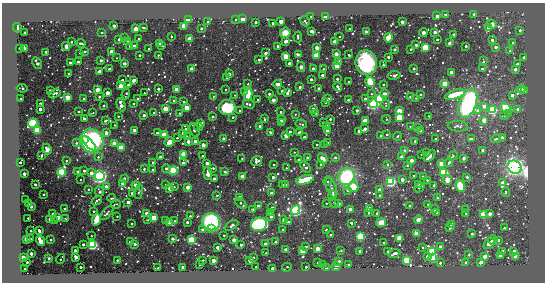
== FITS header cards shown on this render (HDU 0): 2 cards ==
NAXIS1  =                  543 / length of data axis 1
NAXIS2  =                  280 / length of data axis 2

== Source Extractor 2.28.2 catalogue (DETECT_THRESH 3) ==
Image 543 x 280 px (HDU 0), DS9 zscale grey, 1 PNG px = 1 image px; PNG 547 x 284 px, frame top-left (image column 1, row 280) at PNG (2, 3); each listed source drawn as its Kron ellipse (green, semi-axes under 4 px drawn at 4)
Background -64.4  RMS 190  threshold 559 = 3 sigma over >= 5 px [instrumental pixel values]
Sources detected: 609; of the 609, the 500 brightest by FLUX_AUTO listed and drawn (109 fainter detections omitted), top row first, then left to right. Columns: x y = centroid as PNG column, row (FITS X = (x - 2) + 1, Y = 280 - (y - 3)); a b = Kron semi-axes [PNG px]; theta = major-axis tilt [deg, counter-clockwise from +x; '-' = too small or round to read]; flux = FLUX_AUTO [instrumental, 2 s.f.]
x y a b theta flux
446 14 3 2 - 9.5e+04
474 14 3 3 - 6.1e+04
311 16 3 3 - 1.6e+04
437 16 3 3 - 1.6e+05
325 17 3 3 - 1.6e+06
188 19 4 3 - 9.8e+05
235 19 3 3 - 3.4e+04
243 19 3 3 - 1.1e+06
281 21 4 3 - 9.7e+04
305 21 5 3 - 2.3e+04
208 22 3 3 - 2.6e+04
256 22 3 3 - 8.8e+04
402 22 3 3 - 2.1e+05
273 23 4 3 - 9.1e+04
492 24 5 3 - 7.0e+05
114 26 3 3 - 1.5e+05
184 26 3 3 - 2.3e+06
17 28 5 3 - 1.4e+05
143 28 4 3 - 3.6e+04
201 28 3 3 - 7.1e+04
488 28 3 3 - 1.3e+05
136 29 3 3 - 1.2e+06
349 29 3 3 - 3.6e+04
520 30 3 3 - 4.9e+04
312 31 3 3 - 3.4e+04
366 32 3 3 - 2.7e+05
435 32 3 3 - 1.8e+05
25 33 3 3 - 1.7e+05
102 33 3 3 - 1.5e+04
285 33 5 5 - 2.1e+05
423 33 4 3 - 3.3e+05
453 34 3 3 - 7.3e+04
340 36 3 3 - 1.5e+04
171 37 3 3 - 2.3e+04
298 37 5 3 - 3.2e+04
125 38 3 3 - 5.4e+04
388 38 5 3 - 2.8e+06
119 39 3 3 - 1.5e+05
139 39 3 2 - 2.1e+04
190 39 3 3 - 1.7e+06
437 40 3 3 - 2.4e+04
492 40 3 3 - 7.7e+04
128 41 3 2 - 2.7e+04
286 41 4 3 - 6.2e+04
71 42 3 3 - 3.6e+04
335 42 3 3 - 1.1e+06
512 42 3 3 - 1.8e+04
81 43 5 3 - 2.7e+04
159 43 3 2 - 1.8e+04
449 43 3 3 - 2.7e+04
416 45 3 3 - 1.5e+04
66 46 4 3 - 2.2e+05
130 46 3 3 - 7.9e+04
134 46 3 3 - 9.3e+04
162 46 4 3 - 3.0e+04
278 46 3 3 - 1.6e+05
466 46 3 3 - 5.9e+04
496 47 3 3 - 1.6e+05
19 48 3 2 - 1.6e+04
24 48 3 3 - 1.3e+05
317 48 4 3 - 4.0e+05
425 48 3 3 - 4.4e+06
148 49 3 3 - 1.9e+04
411 49 3 2 - 3.6e+04
395 50 3 3 - 2.4e+04
85 51 3 3 - 4.1e+04
510 51 3 3 - 1.4e+04
45 52 3 3 - 3.0e+04
112 52 3 3 - 1.2e+06
80 53 3 3 - 2.2e+04
266 53 3 3 - 1.4e+05
336 54 3 3 - 5.5e+05
139 55 3 3 - 6.7e+04
158 55 3 3 - 2.2e+04
298 55 3 3 - 1.9e+05
316 55 3 3 - 2.0e+06
349 55 3 3 - 2.3e+04
286 56 3 3 - 2.1e+06
388 57 3 3 - 8.0e+04
524 57 3 3 - 1.5e+05
117 58 3 2 - 1.4e+04
101 60 3 3 - 1.0e+05
259 60 3 3 - 8.4e+04
484 61 4 2 - 1.4e+04
78 62 3 3 - 3.3e+04
339 62 3 3 - 5.5e+05
37 63 6 3 -61 2.8e+04
70 63 3 3 - 5.1e+04
124 63 3 3 - 3.8e+04
289 63 3 3 - 3.4e+04
366 63 12 10 -80 1.5e+06
517 64 3 3 - 1.9e+05
383 65 3 3 - 4.2e+04
337 66 3 3 - 1.7e+06
301 67 5 4 - 5.4e+04
313 68 3 3 - 1.1e+05
414 68 3 3 - 6.3e+04
109 69 3 3 - 6.5e+04
191 69 3 3 - 2.5e+05
323 69 3 3 - 1.6e+04
482 69 3 3 - 9.8e+04
515 69 3 3 - 2.2e+05
99 72 3 3 - 8.9e+05
451 72 3 3 - 2.9e+05
69 74 3 3 - 3.1e+04
229 74 3 3 - 3.2e+05
322 75 3 3 - 1.2e+05
394 75 6 3 9 2.6e+04
227 77 3 3 - 7.2e+04
311 79 3 3 - 9.9e+04
337 79 3 3 - 3.4e+04
122 80 3 3 - 4.6e+04
133 80 3 3 - 2.6e+05
349 82 3 3 - 5.5e+04
370 82 5 4 - 5.2e+05
248 84 3 3 - 1.7e+04
278 84 4 3 - 8.4e+04
445 84 3 3 - 2.1e+06
128 85 3 3 - 1.7e+05
383 85 3 3 - 3.8e+04
120 86 3 3 - 1.1e+06
300 87 3 3 - 4.6e+04
338 87 5 3 - 9.3e+04
22 88 5 3 - 1.8e+04
318 88 3 3 - 3.1e+04
158 89 3 3 - 3.4e+04
176 89 3 3 - 6.3e+05
521 89 4 3 - 4.8e+05
50 90 3 3 - 2.5e+04
98 90 3 3 - 1.4e+06
225 90 3 3 - 2.1e+04
244 91 3 3 - 6.7e+04
282 91 3 3 - 3.2e+04
524 91 3 3 - 3.9e+05
55 93 6 3 30 7.2e+04
107 93 3 3 - 4.2e+05
144 93 3 3 - 2.3e+04
287 93 4 3 - 1.4e+05
385 93 3 3 - 1.3e+05
126 94 5 2 - 2.0e+04
269 94 3 3 - 1.1e+05
371 94 4 3 - 2.2e+04
235 95 3 2 - 1.4e+04
248 95 7 4 80 3.5e+05
420 95 3 3 - 2.8e+04
455 95 10 4 17 4.5e+05
512 95 3 3 - 2.3e+05
213 96 3 3 - 1.6e+04
67 97 3 3 - 1.3e+06
99 97 3 3 - 8.3e+04
410 97 3 3 - 1.0e+05
83 98 3 3 - 2.4e+04
380 98 3 3 - 4.4e+06
416 98 3 2 - 1.5e+04
20 99 3 2 - 1.4e+04
137 99 3 3 - 4.6e+04
328 99 4 3 - 1.7e+05
365 99 3 3 - 1.8e+05
258 100 3 3 - 6.3e+04
273 100 3 3 - 3.7e+05
348 100 3 3 - 5.7e+04
173 101 3 3 - 2.4e+04
184 102 3 3 - 3.3e+04
40 103 3 3 - 7.8e+04
326 103 3 3 - 2.3e+04
468 103 15 8 69 2.0e+06
134 104 3 3 - 3.7e+04
249 104 6 3 -15 6.1e+04
374 104 4 4 - 4.1e+06
386 104 5 2 - 2.3e+04
121 105 7 3 -73 3.5e+05
104 106 3 3 - 3.5e+04
484 106 3 3 - 2.7e+05
227 107 8 7 - 5.2e+05
505 107 5 3 - 2.8e+06
186 108 3 3 - 1.2e+06
40 109 3 3 - 2.4e+05
165 109 3 3 - 1.4e+06
313 109 3 3 - 3.7e+05
518 109 3 3 - 1.1e+05
357 110 3 3 - 1.1e+05
492 110 4 4 - 3.0e+06
240 111 3 3 - 2.9e+04
399 111 3 3 - 1.4e+06
478 111 3 3 - 3.3e+05
78 112 3 3 - 2.1e+04
154 112 3 3 - 3.0e+04
281 112 3 3 - 1.9e+04
93 113 3 2 - 1.6e+04
179 113 3 2 - 2.5e+04
316 113 3 3 - 2.3e+04
508 113 4 4 - 1.4e+04
295 114 3 3 - 1.5e+04
144 115 3 3 - 1.2e+05
505 115 4 4 - 3.7e+04
118 116 3 3 - 2.7e+04
429 116 3 2 - 1.6e+04
212 117 3 3 - 5.3e+04
233 117 3 3 - 4.2e+04
399 118 3 3 - 4.2e+06
84 119 3 3 - 6.3e+04
265 119 3 3 - 2.1e+04
330 119 3 3 - 7.3e+04
387 119 4 3 - 1.8e+04
282 120 3 3 - 3.2e+05
484 120 3 3 - 7.2e+05
105 121 3 3 - 2.9e+04
365 121 3 3 - 1.9e+06
323 122 3 2 - 3.1e+04
33 123 5 4 - 3.1e+06
201 123 3 3 - 7.1e+05
281 123 3 3 - 3.4e+05
301 124 6 3 -13 1.7e+04
114 125 2 2 - 1.4e+04
260 126 3 3 - 6.8e+04
410 126 3 2 - 1.4e+04
458 126 10 5 -6 5.8e+04
198 127 4 2 - 7.1e+04
327 127 3 3 - 1.3e+06
417 127 4 3 - 3.2e+04
186 128 4 3 - 3.2e+04
365 129 4 3 - 2.0e+05
37 130 3 3 - 4.5e+06
134 130 3 3 - 1.6e+05
194 130 7 3 -66 1.9e+05
327 131 4 3 - 2.5e+05
420 131 3 3 - 3.9e+05
290 132 3 3 - 6.1e+04
358 132 4 3 - 4.1e+04
106 133 4 3 - 1.4e+05
157 133 3 3 - 7.2e+04
182 133 3 3 - 4.2e+04
271 133 3 3 - 8.6e+04
300 133 3 3 - 5.7e+05
387 134 3 3 - 2.8e+04
164 135 3 3 - 2.7e+06
286 135 3 3 - 7.1e+05
381 136 3 3 - 3.4e+04
397 136 4 3 - 1.4e+04
187 137 3 3 - 3.6e+04
304 137 3 3 - 1.1e+05
502 137 3 3 - 6.0e+04
177 138 3 2 - 3.1e+04
224 139 4 3 - 5.5e+04
435 139 3 3 - 3.8e+04
471 139 4 3 - 1.8e+05
496 139 5 3 - 3.7e+04
84 140 3 3 - 1.4e+05
93 140 12 9 -45 1.2e+06
195 141 3 3 - 1.5e+05
415 141 3 3 - 2.6e+04
169 142 5 3 - 1.1e+06
188 142 3 3 - 2.2e+05
328 142 3 2 - 1.4e+04
76 143 3 3 - 3.9e+04
114 143 3 3 - 6.9e+05
88 144 10 5 -47 1.1e+06
203 145 3 3 - 5.1e+05
317 145 3 3 - 2.6e+04
324 145 3 3 - 3.0e+04
121 148 3 3 - 2.7e+06
47 149 5 4 - 1.0e+05
405 150 3 3 - 1.3e+05
483 150 3 3 - 1.5e+05
294 152 3 3 - 1.4e+04
427 153 3 3 - 6.3e+04
183 154 3 3 - 1.4e+06
421 154 3 2 - 1.5e+04
41 156 3 3 - 2.0e+04
203 156 3 3 - 4.3e+04
430 156 7 3 50 1.6e+05
453 156 5 3 - 1.6e+04
98 157 3 3 - 2.2e+04
160 157 3 3 - 5.8e+04
335 157 3 3 - 5.7e+04
402 157 3 3 - 4.3e+05
307 158 3 3 - 7.9e+04
464 158 4 3 - 3.2e+04
242 159 3 3 - 1.6e+04
323 159 6 4 -61 1.2e+05
298 160 3 3 - 6.5e+04
411 160 3 3 - 4.3e+05
66 161 3 3 - 2.8e+04
257 161 5 4 - 9.5e+04
20 162 3 3 - 5.0e+04
153 162 3 3 - 2.6e+04
449 162 4 3 - 2.9e+04
183 163 3 3 - 2.1e+05
207 163 3 3 - 3.5e+05
441 163 3 3 - 7.7e+05
321 164 3 2 - 1.7e+04
387 164 3 3 - 3.4e+04
274 165 3 3 - 4.3e+04
407 166 4 3 - 1.4e+04
305 167 6 3 -51 9.0e+04
515 167 7 6 - 7.4e+06
166 168 4 4 - 4.7e+04
213 168 3 3 - 3.5e+04
286 168 3 2 - 1.9e+04
144 169 3 3 - 4.2e+04
153 170 3 3 - 1.3e+05
84 171 3 3 - 4.4e+04
173 171 4 4 - 2.8e+06
62 172 4 4 - 2.6e+06
77 172 3 3 - 1.9e+04
225 172 3 3 - 8.2e+04
91 173 3 3 - 2.8e+05
208 173 7 4 -84 1.1e+05
444 173 3 3 - 3.2e+06
24 174 3 3 - 2.5e+05
100 176 5 5 - 5.3e+06
242 176 3 3 - 5.0e+05
414 176 3 2 - 1.4e+04
273 177 3 3 - 3.1e+04
346 177 9 8 - 1.1e+06
423 177 4 2 - 1.5e+04
467 177 3 3 - 6.9e+04
124 178 3 3 - 7.8e+04
214 179 3 3 - 2.6e+05
402 179 3 3 - 2.7e+05
80 180 3 3 - 1.7e+04
305 180 9 4 14 1.1e+06
427 180 3 3 - 1.7e+04
447 180 4 4 - 1.4e+05
328 182 4 3 - 2.4e+04
391 182 4 4 - 3.6e+06
122 183 3 3 - 7.4e+04
503 183 4 3 - 5.1e+05
35 184 3 3 - 3.2e+04
418 184 3 3 - 1.9e+04
166 185 3 3 - 3.8e+04
282 185 3 3 - 4.9e+04
285 185 3 3 - 4.4e+04
434 185 3 3 - 1.5e+04
106 186 3 3 - 7.1e+04
136 186 4 3 - 1.3e+05
460 186 6 4 -67 3.5e+05
174 187 3 3 - 1.8e+04
188 187 3 3 - 7.4e+05
331 187 11 5 -68 3.4e+04
353 187 5 5 - 3.9e+05
419 187 5 2 - 2.0e+04
170 188 3 3 - 3.6e+05
88 189 3 2 - 1.8e+04
379 189 3 3 - 1.2e+05
347 190 3 3 - 5.3e+04
100 191 5 3 - 2.3e+04
139 192 7 3 78 1.9e+04
506 192 5 3 - 1.5e+04
133 193 3 3 - 2.7e+05
271 193 3 3 - 1.1e+05
44 194 3 3 - 3.8e+04
217 195 3 3 - 2.7e+04
332 195 4 3 - 2.4e+05
379 195 3 2 - 2.0e+04
239 197 3 3 - 1.2e+05
112 198 4 2 - 1.9e+04
437 198 3 3 - 1.4e+04
26 199 3 2 - 1.6e+04
97 200 5 3 - 3.5e+04
128 202 3 3 - 2.5e+05
29 203 3 2 - 4.1e+04
241 203 6 3 -40 3.8e+04
326 203 3 2 - 1.7e+04
334 203 5 3 - 2.2e+04
116 204 5 2 - 1.6e+04
338 204 3 3 - 2.1e+05
428 204 3 2 - 1.9e+04
258 206 3 3 - 1.5e+05
409 206 3 3 - 1.6e+04
31 207 3 3 - 1.3e+05
272 207 3 2 - 2.5e+04
64 208 3 2 - 1.6e+04
369 208 3 3 - 1.3e+05
253 209 3 3 - 3.1e+04
350 209 3 3 - 2.3e+05
435 209 3 3 - 2.7e+04
296 210 5 4 - 4.3e+06
465 210 3 2 - 1.8e+04
94 211 3 3 - 3.7e+04
270 212 4 3 - 8.3e+04
53 213 3 3 - 1.9e+04
107 213 8 3 50 2.4e+04
147 213 3 3 - 4.4e+05
368 213 3 2 - 1.5e+04
377 213 3 3 - 2.0e+04
436 213 3 3 - 3.2e+04
466 214 3 3 - 2.6e+04
490 214 3 3 - 1.9e+05
483 215 3 3 - 3.8e+06
117 216 3 2 - 1.5e+04
190 216 3 3 - 1.7e+04
271 216 3 3 - 2.1e+05
58 217 3 3 - 6.7e+05
28 218 2 2 - 1.6e+04
154 218 3 3 - 3.2e+06
50 219 3 3 - 3.5e+05
66 219 4 2 - 1.5e+04
284 219 3 3 - 1.9e+05
96 220 6 3 76 2.7e+06
147 220 3 3 - 1.8e+04
166 220 3 3 - 1.5e+05
418 220 4 3 - 6.1e+05
55 221 3 3 - 5.1e+04
175 221 3 3 - 8.1e+04
169 222 3 3 - 9.5e+05
187 222 3 3 - 1.0e+05
211 222 9 8 - 1.3e+06
288 222 3 3 - 9.5e+04
351 223 3 3 - 1.4e+05
381 223 5 4 - 1.9e+05
132 224 3 3 - 4.7e+04
259 224 8 6 18 1.7e+06
451 224 3 3 - 5.7e+04
232 225 7 4 32 3.6e+04
450 228 3 3 - 8.1e+04
504 228 3 3 - 1.4e+04
212 229 4 3 - 1.1e+05
283 229 3 2 - 2.1e+04
202 230 3 3 - 9.2e+04
326 230 3 3 - 9.7e+04
31 231 3 2 - 3.2e+04
39 231 3 3 - 8.1e+04
416 234 3 3 - 4.0e+05
472 234 3 3 - 6.0e+04
224 235 3 2 - 2.9e+04
330 235 3 2 - 2.0e+04
91 236 3 2 - 1.5e+04
360 237 3 3 - 5.6e+06
399 238 4 4 - 1.3e+05
26 239 4 3 - 3.7e+04
31 239 3 2 - 1.8e+04
172 239 3 3 - 1.3e+05
51 240 3 3 - 3.3e+04
191 240 3 3 - 6.0e+06
234 240 3 3 - 3.4e+05
493 240 5 3 - 2.9e+05
498 240 3 3 - 1.8e+05
41 241 5 3 - 1.2e+06
130 242 3 3 - 1.5e+05
275 242 3 2 - 2.3e+04
265 243 3 3 - 7.5e+04
384 243 3 3 - 6.0e+04
489 243 6 4 50 1.1e+05
83 244 3 3 - 8.9e+04
135 244 3 3 - 1.3e+05
93 245 4 4 - 3.4e+06
241 245 3 3 - 7.6e+04
217 247 3 3 - 1.2e+05
306 247 3 3 - 5.6e+04
422 247 3 2 - 1.4e+04
440 247 3 3 - 8.5e+04
286 249 3 3 - 1.5e+05
317 249 3 3 - 7.4e+05
75 250 3 3 - 1.0e+05
302 251 3 3 - 1.4e+06
341 251 3 2 - 2.1e+04
360 251 3 3 - 2.8e+05
388 251 3 3 - 3.0e+04
432 251 4 3 - 3.0e+06
503 251 3 3 - 3.6e+04
514 251 4 3 - 1.1e+05
266 253 2 2 - 1.4e+04
395 253 6 3 23 6.9e+04
31 254 3 3 - 3.6e+04
469 255 3 2 - 1.5e+04
427 256 3 3 - 1.5e+05
485 256 3 3 - 4.3e+05
500 256 4 3 - 3.6e+04
515 256 3 3 - 8.0e+05
23 257 3 3 - 3.7e+05
76 257 3 3 - 2.9e+05
253 257 3 3 - 3.7e+04
49 258 3 3 - 1.8e+04
433 258 3 3 - 6.1e+06
60 259 5 2 - 2.0e+04
117 260 3 2 - 3.4e+04
203 260 3 2 - 1.5e+04
213 260 3 3 - 6.1e+05
250 260 3 3 - 5.7e+05
407 260 3 3 - 6.1e+06
339 261 3 3 - 6.9e+04
27 262 3 3 - 6.1e+04
466 262 3 3 - 3.5e+04
481 262 3 3 - 5.3e+05
318 263 3 3 - 5.1e+04
440 263 3 3 - 4.4e+04
322 264 3 3 - 3.0e+04
200 265 3 3 - 4.1e+04
348 265 3 3 - 3.2e+04
81 267 3 3 - 5.4e+04
182 267 3 3 - 8.0e+04
256 267 3 2 - 2.0e+04
287 267 5 2 - 3.8e+04
306 267 3 2 - 5.7e+04
336 267 4 2 - 1.7e+04
158 268 3 2 - 3.5e+04
272 268 3 3 - 5.5e+04
326 268 3 2 - 2.8e+04
24 269 3 2 - 3.6e+04
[109 fainter detections neither listed nor drawn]